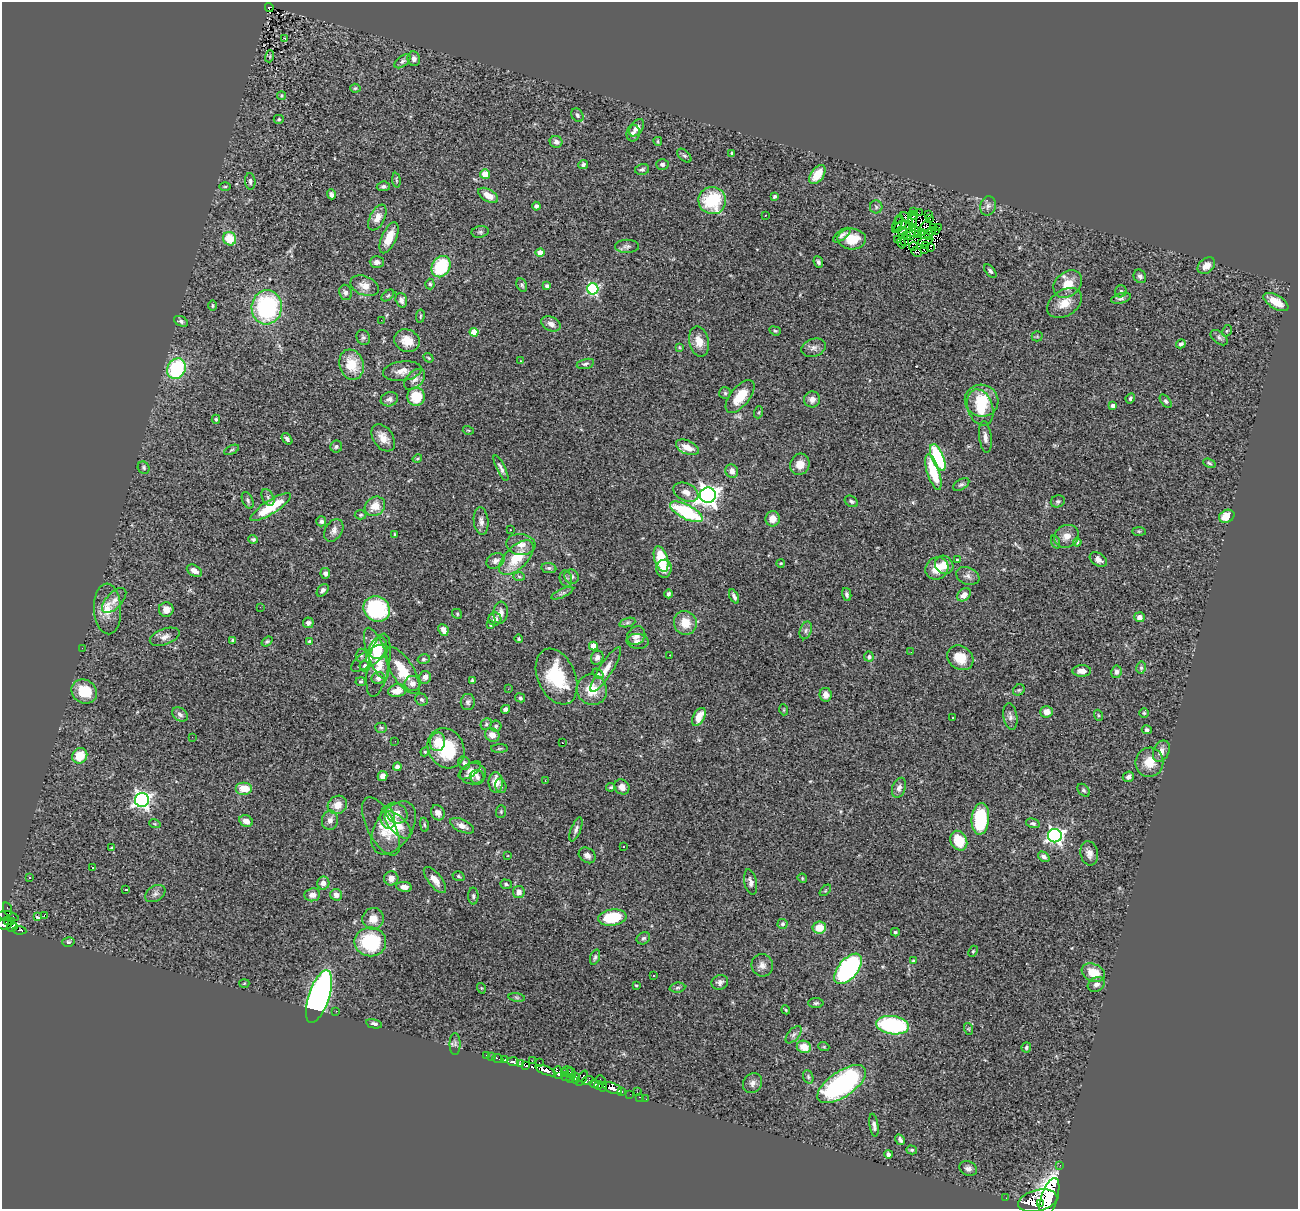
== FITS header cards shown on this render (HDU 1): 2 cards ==
NAXIS1  =                 1296
NAXIS2  =                 1207

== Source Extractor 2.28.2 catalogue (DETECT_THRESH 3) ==
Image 1296 x 1207 px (HDU 1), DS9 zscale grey, 1 PNG px = 1 image px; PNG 1300 x 1211 px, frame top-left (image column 1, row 1207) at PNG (2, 2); each listed source drawn as its Kron ellipse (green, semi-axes under 4 px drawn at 4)
Background 0.889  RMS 0.088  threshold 0.265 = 3 sigma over >= 5 px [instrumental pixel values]
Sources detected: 418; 7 with non-positive FLUX_AUTO (blend fragments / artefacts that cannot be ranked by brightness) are neither listed nor drawn; the other 411 listed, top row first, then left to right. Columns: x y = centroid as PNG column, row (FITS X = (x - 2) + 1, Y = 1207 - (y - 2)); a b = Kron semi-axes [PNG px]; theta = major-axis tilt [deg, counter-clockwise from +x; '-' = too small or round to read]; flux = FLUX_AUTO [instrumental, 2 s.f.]
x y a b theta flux
269 7 4 4 - 130
285 38 3 3 - 29
270 56 6 4 73 4.7
414 59 7 6 - 21
402 61 9 5 38 13
355 88 5 4 - 9.4
281 96 4 4 - 9.2
577 115 7 5 -58 17
279 119 5 4 - 7.8
637 128 10 6 55 32
633 133 8 6 81 19
658 141 4 3 - 6.9
556 142 6 6 - 25
732 153 4 3 - 8.9
684 156 8 5 -44 12
662 164 6 5 - 18
583 165 5 4 - 15
642 169 7 5 12 15
485 174 5 5 - 65
817 175 11 6 55 110
396 180 7 3 -85 7.2
250 181 8 5 -84 16
383 186 7 4 6 14
225 187 6 4 1 7.4
331 194 5 4 - 18
488 195 11 6 -31 62
775 197 4 3 - 11
712 201 14 13 - 340
536 206 4 4 - 16
988 206 9 7 76 23
876 207 6 6 - 14
914 212 2 2 - 3.3
919 213 3 2 - 13
765 215 2 2 - 3.2
913 215 5 2 - 1.9
928 215 3 2 - 12
377 218 14 7 63 47
907 218 7 3 -42 12
899 219 4 2 - 47
930 219 3 2 - 6.4
913 220 7 4 -84 2.7
897 224 9 3 63 7.3
900 226 8 2 42 15
926 226 6 3 44 7.2
913 227 3 2 - 3.9
933 227 3 2 - 5.2
938 228 4 2 - 5.6
936 230 3 2 - 5
902 231 6 4 -12 0.031
931 231 4 2 - 0.72
480 232 9 5 10 13
912 232 8 4 12 9.9
921 232 3 3 - 34
918 234 4 3 - 3.6
842 235 10 4 38 16
907 236 3 2 - 9.6
910 236 3 2 - 9.8
929 236 3 2 - 9
389 238 17 7 66 97
230 239 7 6 - 150
852 239 14 10 -3 110
897 239 3 2 - 14
925 241 7 2 12 3.5
905 242 3 2 - 11
901 243 6 2 -72 1.1
627 246 12 6 1 21
913 246 4 2 - 1.3
925 246 3 2 - 8.5
931 248 4 3 - 4.8
924 250 2 2 - 7.2
916 252 5 3 - 18
540 253 4 4 - 72
377 262 7 5 -1 20
818 262 6 4 -66 14
1206 266 10 7 39 45
441 267 11 9 60 310
990 271 8 4 -48 13
1140 276 7 6 - 17
430 284 5 4 - 11
1068 284 16 12 41 100
522 285 7 5 -63 12
365 286 15 9 -22 52
547 286 4 3 - 13
593 289 5 5 - 770
1121 291 6 5 - 12
345 292 8 6 -80 20
388 295 7 4 39 9.3
1121 298 10 5 17 16
401 300 7 5 -72 22
1276 302 14 6 -31 85
1064 303 19 13 34 92
213 306 5 4 - 9.1
267 307 17 15 84 680
420 316 7 3 81 7.1
381 320 2 2 - 4.2
181 321 7 5 -27 14
551 324 10 7 -26 39
775 331 6 4 -20 7.7
1227 331 6 4 58 7.3
474 332 4 4 - 150
1037 336 5 5 - 7
363 337 8 6 -63 13
1219 338 10 6 -38 20
407 341 13 11 -24 79
699 342 15 10 -77 73
1181 344 5 4 - 14
679 347 4 3 - 5.9
813 348 12 9 18 30
429 358 5 4 - 6.3
521 361 3 2 - 6.6
585 364 9 5 14 13
351 365 15 12 -71 130
176 369 11 9 61 500
402 371 19 9 7 57
415 379 12 8 46 35
725 393 6 6 - 9.9
740 396 19 9 51 140
416 397 9 8 - 140
1130 398 5 4 - 12
389 399 9 7 20 23
812 399 8 8 - 38
982 401 17 16 - 180
1166 401 7 4 -51 11
1113 406 4 4 - 25
980 407 19 12 -72 140
759 412 6 4 71 6.9
216 419 4 4 - 7.7
468 430 5 3 - 6
985 437 16 6 -83 33
383 438 15 10 -57 61
287 439 6 4 -51 15
336 447 6 6 - 14
687 447 12 6 -24 68
231 450 8 4 26 9.3
938 457 14 6 -66 490
417 458 5 3 - 6.5
1209 463 6 4 -22 9.2
800 464 11 9 67 65
144 468 6 5 - 11
501 468 14 4 -64 20
732 471 7 6 - 32
933 472 18 6 -72 210
961 485 9 5 31 13
686 492 13 8 -26 44
708 495 8 7 - 3700
268 497 9 5 -63 16
248 500 9 5 -66 14
851 501 7 5 -32 12
1058 501 7 6 - 12
375 506 11 9 37 78
271 507 24 6 33 210
686 512 18 7 -27 480
361 515 6 4 3 8.4
1227 516 8 6 25 94
773 519 8 7 - 52
321 521 5 5 - 16
481 521 14 7 -84 30
334 530 12 8 58 31
510 530 2 2 - 4.6
1139 531 7 4 -1 9.1
395 534 3 3 - 7.1
1066 536 13 11 28 53
253 539 5 4 - 11
1056 542 7 4 -71 8.2
1077 542 4 3 - 8.5
521 544 14 10 -7 57
516 558 22 11 46 190
661 559 13 6 -74 220
957 560 4 4 - 7.1
1098 560 9 6 -34 33
495 561 9 7 31 25
781 563 4 3 - 6.9
944 565 10 8 -45 55
549 568 7 5 -9 14
937 568 12 10 35 98
664 569 9 7 89 55
194 571 8 5 -30 40
325 573 5 5 - 22
519 576 6 4 -2 8.9
968 576 12 8 -22 28
572 577 7 6 - 16
566 579 8 6 -75 15
323 590 7 5 52 17
562 593 12 4 24 15
668 594 4 4 - 18
847 595 7 4 -78 16
964 595 8 5 40 36
734 596 7 3 -63 14
114 600 15 8 46 38
260 607 2 2 - 3.4
108 609 25 13 -87 110
166 609 7 7 - 57
377 609 14 12 -38 510
501 613 11 7 85 29
457 614 5 4 - 8.2
1139 617 5 5 - 30
495 619 6 6 - 25
308 623 5 5 - 16
627 623 8 3 19 12
685 623 12 11 - 93
491 625 4 3 - 9.2
443 630 6 5 - 38
806 630 9 5 72 17
636 636 10 8 47 39
165 637 15 8 19 38
519 639 4 4 - 7.6
233 640 3 3 - 9.2
267 641 6 4 36 10
637 641 11 7 -5 29
310 642 4 4 - 12
593 646 4 4 - 88
82 648 2 2 - 3.6
378 648 11 8 67 86
911 652 2 2 - 3
377 653 27 9 -70 180
361 655 7 5 88 13
670 655 3 2 - 7.8
869 657 5 5 - 13
369 658 21 8 34 47
597 658 7 6 - 24
960 658 14 11 -36 110
424 659 6 5 - 10
378 665 32 10 79 98
365 666 5 5 - 18
1141 668 6 5 - 10
606 669 26 6 57 70
402 670 27 11 -57 190
1082 671 9 6 1 41
1116 672 6 5 - 18
598 674 6 4 -36 8.6
425 677 6 6 - 35
557 677 29 18 -66 320
378 678 6 6 - 20
472 681 4 3 - 8.5
361 682 5 4 - 8.6
413 683 8 7 - 41
508 689 4 3 - 6.1
592 690 15 15 - 130
1019 690 6 5 - 8.9
84 691 13 11 -34 160
397 691 9 6 9 74
826 695 7 6 - 36
520 698 5 4 - 12
422 700 6 5 - 13
468 702 8 7 - 18
505 709 4 3 - 20
784 710 5 3 - 5.6
1047 712 6 5 - 51
1144 713 5 4 - 7.5
180 714 8 6 -36 22
1098 715 5 3 - 6.8
699 717 10 5 62 82
1010 717 14 7 -81 25
953 718 2 2 - 3.4
486 724 6 5 - 10
496 726 5 5 - 9.9
381 728 5 5 - 9.5
1147 730 5 4 - 12
492 735 7 6 - 42
192 737 2 2 - 4.7
395 741 2 2 - 4.4
437 742 9 7 78 84
562 743 2 2 - 8.8
446 748 21 17 -60 300
500 748 8 4 1 9.7
1161 751 11 7 64 38
425 752 4 4 - 6.6
80 756 8 7 - 110
1149 762 14 14 - 100
464 763 6 5 - 15
397 767 4 4 - 20
470 770 13 6 36 28
473 774 13 10 8 50
382 776 5 4 - 30
477 777 7 7 - 18
1128 777 6 5 - 17
545 781 2 2 - 4.3
496 782 10 7 90 79
501 786 7 5 -75 13
611 787 4 3 - 7.9
622 787 8 7 - 34
244 788 8 6 0 100
899 788 10 6 71 27
1083 790 7 5 -50 12
142 800 7 7 - 1900
337 805 10 9 - 65
501 811 6 5 - 8.9
396 813 12 9 -35 72
438 813 8 6 -61 29
388 818 11 7 -79 64
980 819 16 9 84 320
330 820 9 8 - 31
246 821 7 5 -27 42
1033 823 7 4 -14 13
155 824 6 3 -18 6.1
398 825 17 8 -46 74
424 825 7 3 -81 8.2
381 826 32 13 -63 85
462 826 13 6 -24 39
394 828 29 18 56 210
576 829 13 5 68 21
1055 836 7 6 - 1800
959 841 10 8 -63 130
624 847 3 3 - 26
111 848 4 2 - 4.8
1089 853 12 8 -80 37
587 855 9 7 -37 27
508 856 3 2 - 5
1044 857 6 4 -37 18
93 868 3 3 - 14
458 876 6 4 -18 8.8
30 877 3 3 - 13
391 878 7 7 - 29
802 878 5 3 - 5.7
435 880 16 7 -51 48
751 882 13 6 -78 25
323 883 6 6 - 32
506 884 6 4 -18 10
404 887 8 4 -7 28
126 889 4 3 - 15
825 890 7 4 45 8.3
519 892 6 5 - 35
155 894 11 7 33 24
312 895 8 6 7 35
336 895 6 6 - 35
473 896 8 5 -89 12
7 909 7 3 -72 22
8 916 10 4 -11 150
44 916 3 2 - 8.1
37 917 4 3 - 35
612 917 14 8 7 250
373 919 11 10 - 67
8 920 4 2 - 150
12 922 3 2 - 35
4 924 8 5 8 620
782 924 5 5 - 11
12 927 5 3 - 270
819 928 7 6 - 93
19 930 7 2 -7 18
895 932 4 4 - 12
643 938 7 5 32 12
68 942 6 4 16 10
370 942 16 14 -9 420
973 951 6 4 67 7.5
595 957 8 4 70 13
913 961 3 3 - 6.1
762 965 11 10 - 34
848 969 18 9 50 890
1093 973 12 8 -23 110
654 976 3 3 - 20
720 982 8 7 - 22
244 983 5 3 - 5.4
636 985 3 3 - 5.9
1096 985 9 7 31 29
481 988 5 3 - 5.9
677 988 8 5 6 13
319 997 27 10 71 2600
517 997 8 4 -9 9.1
816 1003 8 5 1 11
786 1010 4 3 - 5.8
336 1011 2 2 - 2.8
374 1024 8 4 -12 17
892 1025 17 9 -8 610
969 1029 6 4 -71 6.7
794 1035 10 5 49 19
455 1044 11 5 -90 16
804 1047 7 6 - 81
824 1047 5 3 - 5.6
1026 1047 5 5 - 12
486 1055 2 2 - 6.1
492 1057 3 2 - 24
498 1059 6 2 -24 13
505 1060 3 3 - 180
532 1061 3 2 - 11
513 1062 6 4 -3 380
539 1062 3 2 - 16
521 1063 4 3 - 220
526 1066 4 3 - 170
546 1071 11 3 -21 1000
567 1071 5 4 - 50
564 1072 3 2 - 46
558 1073 6 4 -75 560
571 1073 6 3 -66 69
566 1077 4 2 - 80
808 1077 7 5 -70 10
571 1078 3 2 - 25
576 1078 5 4 - 180
582 1078 8 3 61 280
588 1080 6 4 16 200
601 1080 6 2 -45 37
752 1083 10 9 - 28
594 1084 5 3 - 280
842 1084 28 12 34 1000
598 1085 4 2 - 0.78
602 1087 5 3 - 100
613 1088 10 5 -21 600
622 1092 3 2 - 39
637 1092 2 2 - 46
630 1094 2 2 - 5.9
639 1097 3 2 - 9.6
646 1099 2 2 - 3.9
874 1125 11 4 -81 22
900 1140 5 3 - 14
912 1150 5 4 - 9.8
888 1154 4 4 - 28
1060 1165 3 3 - 6.5
968 1168 9 7 -20 22
1006 1198 2 2 - 5.7
1049 1198 21 8 73 9000
1038 1201 20 10 13 3700
1041 1204 2 2 - 2500
At the frame edge (FLAGS 8, measured only in part): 1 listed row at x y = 1049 1198
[7 non-positive-flux detections neither listed nor drawn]